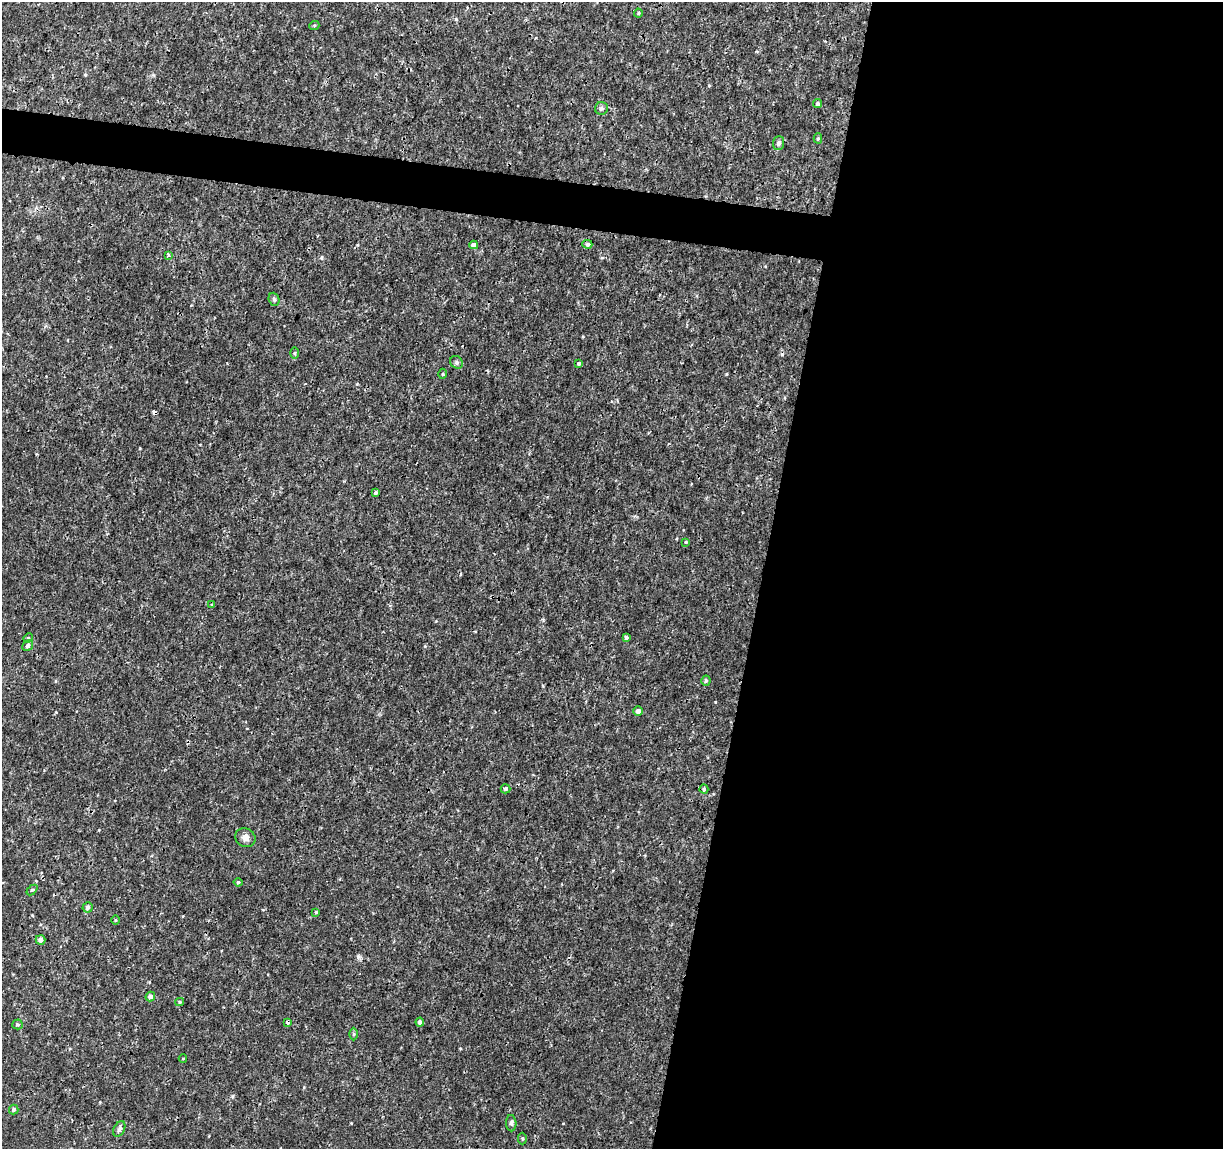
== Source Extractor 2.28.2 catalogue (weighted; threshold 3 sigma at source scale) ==
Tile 12 of 4 x 4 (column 4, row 3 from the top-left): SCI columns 3663-4883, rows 1371-2517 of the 4892 x 5096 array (HDU 1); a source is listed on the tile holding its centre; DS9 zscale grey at full resolution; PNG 1225 x 1151 px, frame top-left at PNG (2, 2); each listed source drawn as its Kron ellipse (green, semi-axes under 4 px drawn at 4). Shown black and unused: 40% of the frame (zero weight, under 3 of 4 exposures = <1% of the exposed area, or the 3 px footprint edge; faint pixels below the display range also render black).
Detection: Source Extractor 2.28.2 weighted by HDU 2 'WHT'; one run over the whole footprint, this tile lists its part. Background 0.00125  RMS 9.5e-04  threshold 0.00428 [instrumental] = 3 sigma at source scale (4.5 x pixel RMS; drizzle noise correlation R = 1.50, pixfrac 1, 0.0396/0.0396 arcsec/px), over >= 5 px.
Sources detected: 44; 2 cosmic-ray / hot-pixel residue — neither listed nor drawn; the other 42 listed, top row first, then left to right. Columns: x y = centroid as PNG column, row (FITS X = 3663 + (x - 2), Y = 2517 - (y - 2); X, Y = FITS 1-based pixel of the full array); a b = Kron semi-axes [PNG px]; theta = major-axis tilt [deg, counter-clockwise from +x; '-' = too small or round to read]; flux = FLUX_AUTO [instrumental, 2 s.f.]
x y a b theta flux
638 13 4 4 - 0.1
314 26 5 3 - 0.094
817 104 4 4 - 0.2
601 108 6 6 - 0.22
818 138 5 4 - 0.11
779 143 7 5 87 0.24
587 244 5 4 - 0.43
474 245 4 4 - 0.44
168 255 4 3 - 0.12
274 299 7 5 -69 0.17
295 353 6 4 89 0.11
457 362 7 5 -47 0.2
578 364 3 3 - 0.23
442 374 5 3 - 0.1
376 493 4 3 - 0.31
686 542 4 4 - 0.088
212 605 4 4 - 0.11
626 637 4 4 - 0.18
28 638 5 4 - 0.11
28 646 6 5 - 0.32
706 681 5 4 - 0.18
638 711 5 5 - 0.35
505 789 5 4 - 0.19
704 789 4 4 - 0.13
245 838 10 9 - 0.5
238 882 4 4 - 0.13
32 890 6 4 42 0.12
87 907 5 5 - 0.27
316 912 3 3 - 0.099
115 920 5 3 - 0.082
41 940 5 4 - 0.31
150 997 5 4 - 0.47
180 1002 4 4 - 0.11
288 1022 4 3 - 0.36
420 1022 4 4 - 0.24
17 1024 5 5 - 0.15
354 1034 6 4 -90 0.13
183 1058 4 3 - 0.075
14 1110 5 5 - 0.21
511 1123 8 5 -89 0.21
119 1129 8 5 62 0.25
522 1139 6 4 90 0.13
Overlapping masked pixels (flux is a lower limit): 1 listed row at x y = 288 1022
Unlisted compact peaks at least as high as the median listed source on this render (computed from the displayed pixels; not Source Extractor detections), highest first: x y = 358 957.